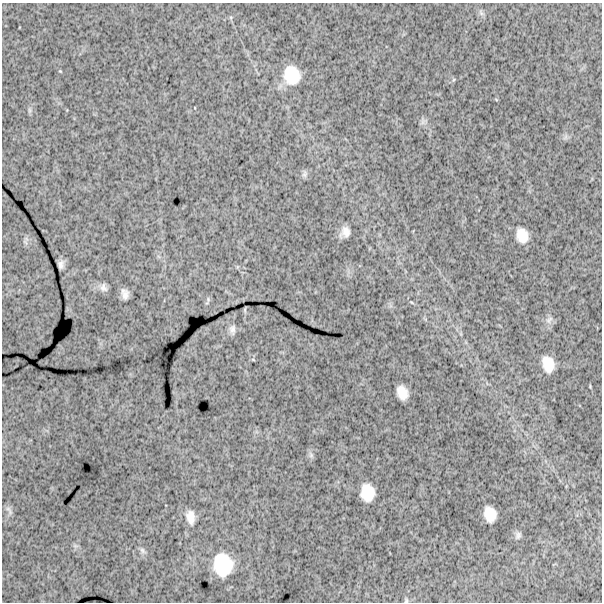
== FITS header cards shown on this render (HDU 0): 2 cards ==
NAXIS1  =                  600
NAXIS2  =                  600

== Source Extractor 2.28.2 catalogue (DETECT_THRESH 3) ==
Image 600 x 600 px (HDU 0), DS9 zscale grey, 1 PNG px = 1 image px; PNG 604 x 604 px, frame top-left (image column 1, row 600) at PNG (2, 3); no overlay
Background 1730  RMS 270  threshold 797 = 3 sigma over >= 5 px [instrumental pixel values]
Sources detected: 24; all 24 listed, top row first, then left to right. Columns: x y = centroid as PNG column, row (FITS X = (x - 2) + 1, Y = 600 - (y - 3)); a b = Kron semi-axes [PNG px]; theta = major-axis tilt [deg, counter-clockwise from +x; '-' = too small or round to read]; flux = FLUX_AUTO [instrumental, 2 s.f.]
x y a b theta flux
481 13 10 5 -55 47000
60 71 5 3 - 15000
292 75 17 14 -77 520000
30 110 7 4 -89 35000
423 122 7 4 71 50000
304 174 9 7 74 53000
345 232 9 8 - 130000
522 235 13 9 -73 280000
61 264 7 5 84 69000
103 288 12 9 -70 81000
125 294 9 6 -76 100000
549 320 11 6 44 77000
232 329 13 8 -90 85000
548 364 14 10 -74 310000
402 393 13 9 -70 250000
311 455 9 6 -61 49000
367 493 15 12 -86 400000
8 509 9 6 -42 59000
490 514 13 10 -74 270000
190 517 16 10 -81 180000
518 535 10 7 73 52000
142 550 10 6 -55 55000
223 565 19 16 -83 770000
406 601 7 4 65 25000
At the frame edge (FLAGS 8, measured only in part): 1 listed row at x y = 406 601